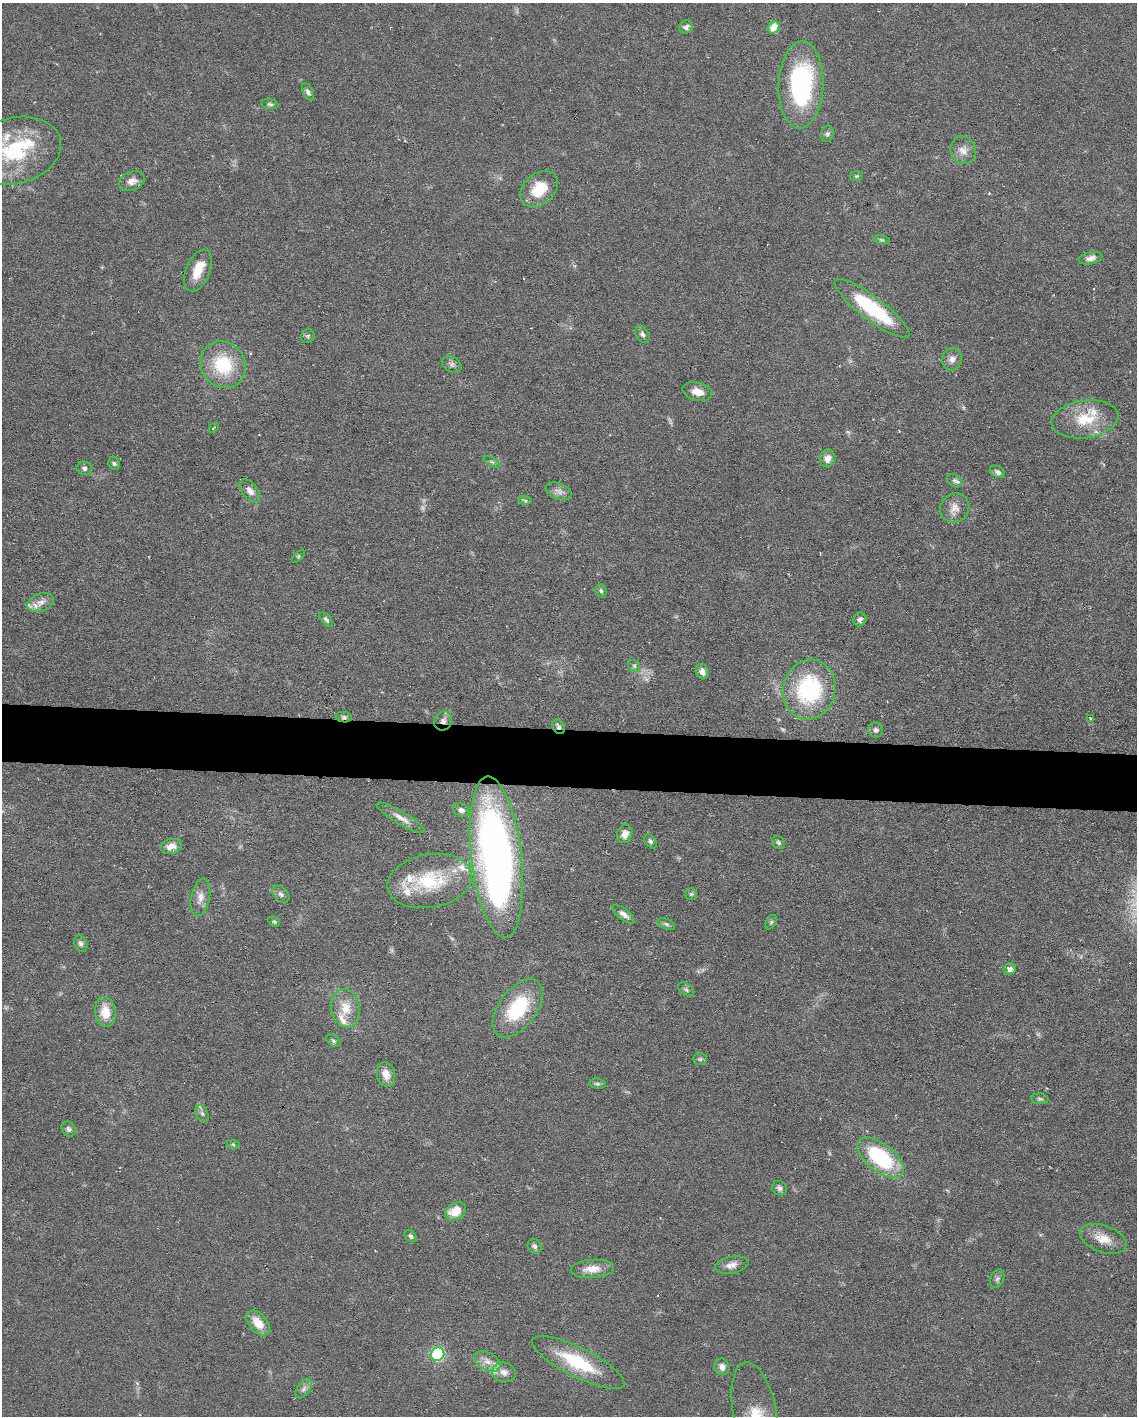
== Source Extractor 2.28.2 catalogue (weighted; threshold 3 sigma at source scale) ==
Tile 6 of 4 x 3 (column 2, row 2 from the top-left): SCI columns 1135-2269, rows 1630-3043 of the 4538 x 4560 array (HDU 1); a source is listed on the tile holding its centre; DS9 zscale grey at full resolution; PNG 1139 x 1418 px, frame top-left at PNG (2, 3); each listed source drawn as its Kron ellipse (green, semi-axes under 4 px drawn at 4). Shown black and unused: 4% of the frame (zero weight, under 3 of 6 exposures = <1% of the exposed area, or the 3 px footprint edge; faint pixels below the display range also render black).
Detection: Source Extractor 2.28.2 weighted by HDU 2 'WHT'; one run over the whole footprint, this tile lists its part. Background 0.106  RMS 0.0054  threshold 0.022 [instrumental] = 3 sigma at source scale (4.09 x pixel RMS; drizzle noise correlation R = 1.36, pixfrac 0.8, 0.05/0.05 arcsec/px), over >= 5 px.
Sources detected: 103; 1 too faint to see at this stretch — neither listed nor drawn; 10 inside a brighter listed object's ellipse — not listed separately; the other 92 listed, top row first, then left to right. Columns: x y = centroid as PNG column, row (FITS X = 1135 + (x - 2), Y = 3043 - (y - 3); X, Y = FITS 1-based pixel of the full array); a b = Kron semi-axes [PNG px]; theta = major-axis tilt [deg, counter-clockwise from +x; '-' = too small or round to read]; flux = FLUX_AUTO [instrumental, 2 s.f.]
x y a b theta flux
686 27 7 6 - 1.8
774 27 6 5 - 10
801 85 43 22 88 76
308 92 9 5 -65 1.6
270 104 8 5 -8 1.1
827 134 8 6 71 1.3
963 150 14 12 -67 4.7
14 151 47 33 15 44
857 176 6 5 - 0.68
132 181 13 9 21 4
539 189 21 15 42 14
881 240 8 4 -9 0.87
1091 258 12 6 13 2.7
198 271 22 12 67 9
872 308 46 11 -37 40
642 334 9 6 -61 1.6
308 336 7 6 - 1.1
952 359 11 9 73 3
452 364 10 7 -28 1.9
223 365 24 22 -53 28
697 392 15 9 -15 5.3
1085 419 33 19 8 18
214 428 6 2 45 0.44
828 458 9 7 71 3.3
492 462 9 4 -30 0.9
114 463 6 5 - 1.1
84 468 7 6 - 1.3
998 472 8 5 -31 1.6
954 481 8 5 -35 1.4
250 491 13 7 -52 3.5
559 491 13 7 -21 2.8
525 500 6 4 -3 0.88
955 508 15 14 - 5
298 556 8 3 45 0.59
601 591 6 5 - 1
41 602 13 9 20 4.2
860 619 7 6 - 1.8
326 620 9 4 -47 1.2
634 666 6 5 - 0.97
702 672 8 6 -70 2.4
809 689 30 26 76 53
344 717 8 5 -8 1.1
1091 718 4 3 - 0.7
443 721 10 8 59 2.7
558 727 7 6 - 1.5
876 730 7 7 - 1.5
461 810 8 6 -25 1.7
401 818 28 6 -31 4.2
625 834 9 7 69 3.8
650 841 8 5 -51 1.2
779 843 7 5 -45 1.1
171 846 11 7 13 4.8
496 857 81 25 -83 290
430 881 43 26 10 33
281 894 10 6 -44 1.6
691 894 6 6 - 0.98
200 897 19 9 79 4.5
624 914 13 5 -37 2.7
274 922 6 4 -29 0.73
771 922 8 5 63 0.99
666 924 9 5 -25 1.1
81 943 8 6 -67 1.6
1010 969 6 5 - 2.5
686 990 9 6 -37 1.2
346 1008 19 14 -81 9.5
517 1008 33 18 54 34
105 1012 15 10 -83 9.1
333 1041 8 5 -39 1
700 1059 7 6 - 0.96
386 1074 12 9 -78 5.3
598 1084 8 5 -6 1
1040 1099 8 5 -3 1.2
202 1114 9 5 -63 1.4
69 1129 8 6 -56 1.3
233 1144 6 4 -3 0.77
880 1158 27 14 -38 47
779 1188 8 7 - 1.7
455 1211 11 8 30 8.9
410 1236 7 5 -47 1.3
1103 1239 24 13 -20 8.2
534 1246 8 6 -52 1.4
732 1265 17 8 11 3.5
592 1269 22 9 4 7.1
997 1279 9 6 68 1.5
258 1323 14 9 -49 8.4
438 1354 7 6 - 45
487 1361 14 8 -27 4.3
578 1362 51 14 -27 29
722 1367 8 7 - 2.7
504 1372 12 9 -15 3.4
304 1389 11 6 54 1.9
755 1412 51 21 -78 18
Overlapping masked pixels (flux is a lower limit): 3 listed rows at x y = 344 717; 443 721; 558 727
Isophote crosses this tile's border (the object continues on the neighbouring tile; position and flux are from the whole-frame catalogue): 2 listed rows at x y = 14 151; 755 1412